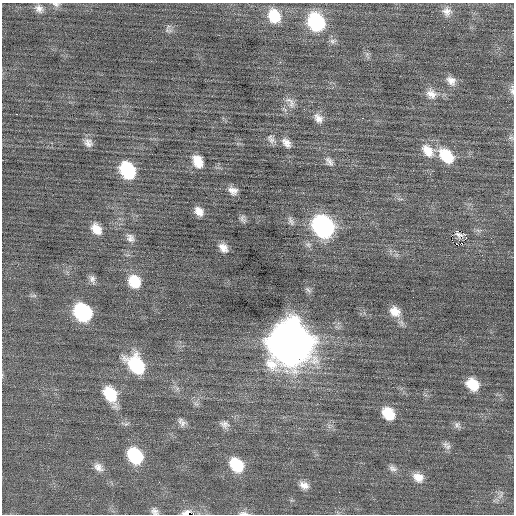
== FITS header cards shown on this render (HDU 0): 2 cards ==
NAXIS1  =                  512 / Axis length
NAXIS2  =                  512 / Axis length

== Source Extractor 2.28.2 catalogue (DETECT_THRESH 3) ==
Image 512 x 512 px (HDU 0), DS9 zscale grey, 1 PNG px = 1 image px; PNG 516 x 516 px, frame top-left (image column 1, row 512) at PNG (2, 3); no overlay
Background 0.0293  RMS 0.72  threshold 2.17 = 3 sigma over >= 5 px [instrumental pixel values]
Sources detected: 61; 3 with non-positive FLUX_AUTO (blend fragments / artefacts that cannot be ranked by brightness) are not listed; the other 58 listed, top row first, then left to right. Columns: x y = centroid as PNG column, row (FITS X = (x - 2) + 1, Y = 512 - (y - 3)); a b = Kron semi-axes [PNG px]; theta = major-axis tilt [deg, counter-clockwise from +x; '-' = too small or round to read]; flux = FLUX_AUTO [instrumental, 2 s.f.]
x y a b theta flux
56 4 11 6 -9 170
39 9 12 9 -41 290
447 11 13 12 - 380
274 16 15 12 -62 1300
316 22 16 13 -62 4400
168 30 11 5 -11 130
332 41 9 8 - 170
367 54 6 6 - 110
451 81 13 10 -44 380
512 90 13 6 -83 170
431 94 15 13 -45 510
291 103 16 8 -81 320
304 109 2 2 - 130
318 118 14 10 -55 360
362 118 2 2 - 210
511 138 8 6 -12 110
271 139 14 8 -58 240
88 143 11 10 - 290
286 143 15 9 -48 350
428 151 19 12 -45 750
446 156 19 13 -46 1700
198 161 14 10 -63 750
329 161 13 8 -58 220
128 170 15 11 -56 2900
233 191 11 9 -23 320
199 211 10 7 -46 390
243 219 10 6 -76 150
291 221 13 7 -61 190
323 227 15 12 -53 12000
96 229 12 9 -54 630
465 235 4 3 - 640
130 238 11 9 -59 250
223 248 11 8 -48 380
92 279 12 7 -71 210
134 281 13 12 - 1200
308 290 11 4 -45 120
34 296 9 4 8 94
395 311 14 12 -41 590
83 312 14 11 -49 5600
290 342 19 18 - 150000
136 365 19 13 -50 3400
472 384 12 10 -39 1200
110 394 18 11 -62 1900
388 414 12 10 -48 1100
183 423 11 8 59 210
224 424 13 9 -22 260
457 425 10 8 -53 180
448 447 10 8 84 200
135 456 15 11 -53 3000
236 465 14 11 -48 1900
98 467 13 10 -44 340
393 468 12 7 -25 210
418 477 13 11 -28 520
304 485 13 9 -28 380
339 492 2 2 - 22
501 495 15 4 69 190
155 511 11 8 -34 220
243 513 13 5 -3 180
At the frame edge (FLAGS 8, measured only in part): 4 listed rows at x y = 56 4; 512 90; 155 511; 243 513
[3 non-positive-flux detections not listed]